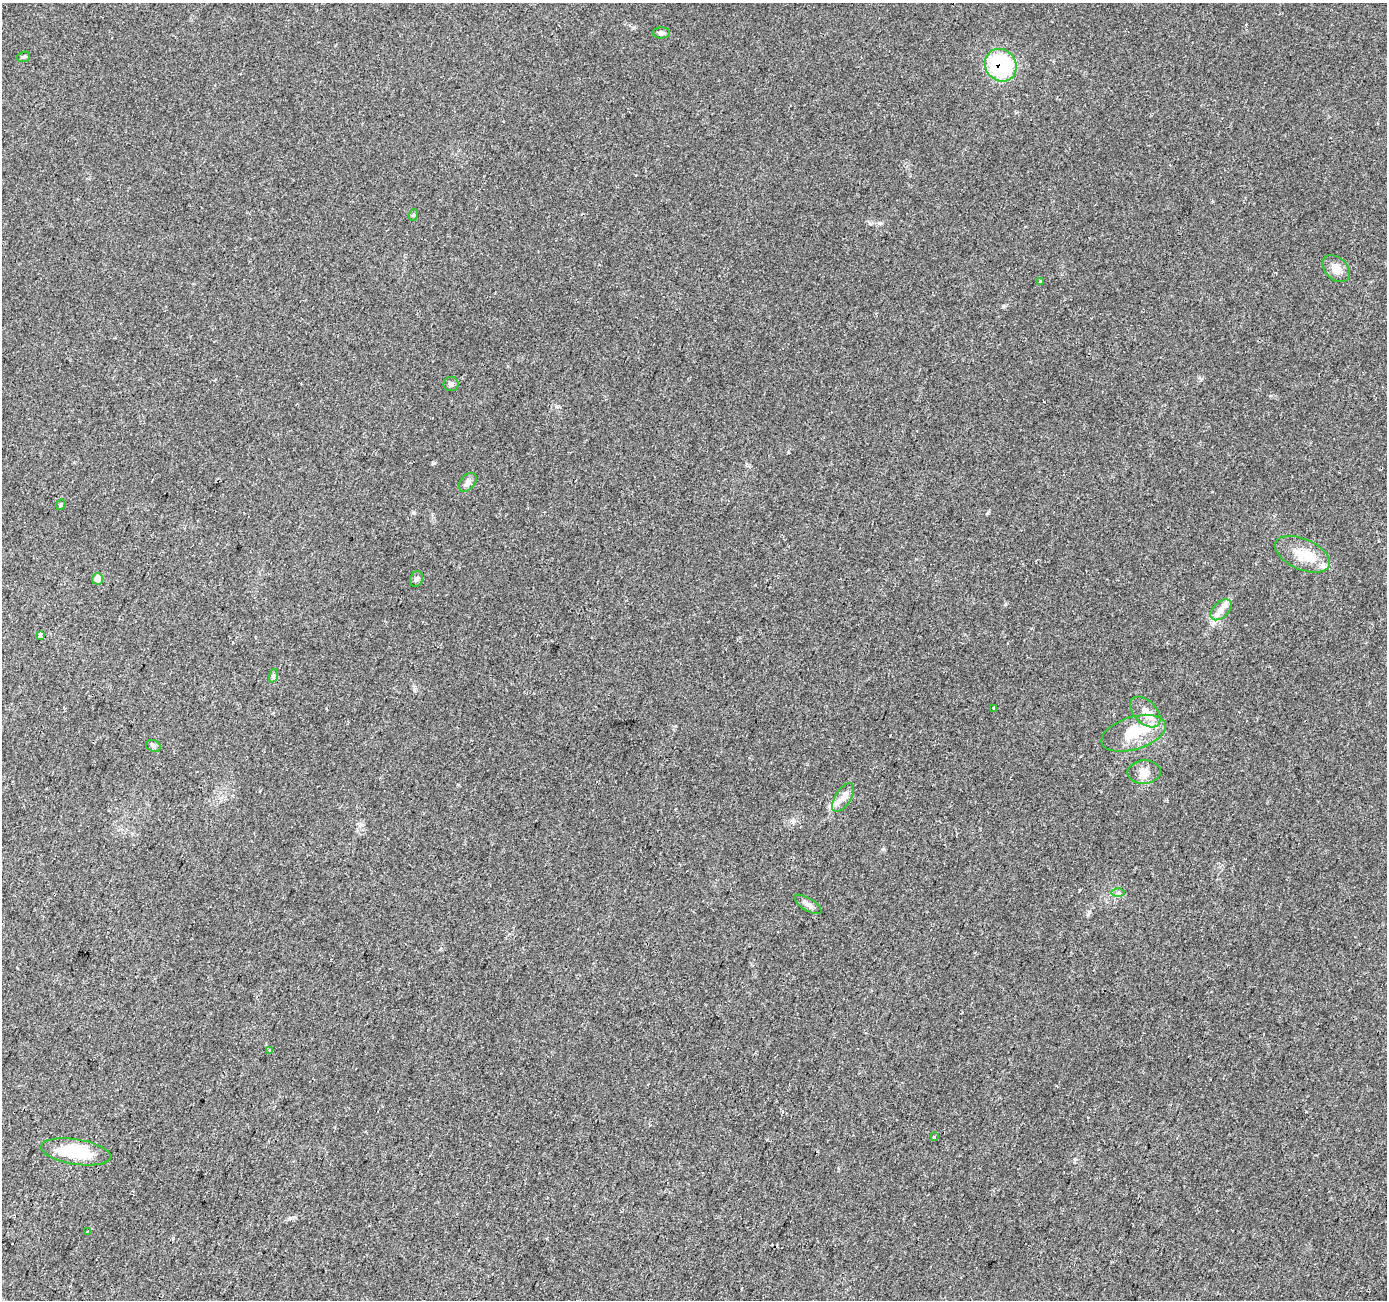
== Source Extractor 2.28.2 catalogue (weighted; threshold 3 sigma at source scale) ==
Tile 7 of 4 x 4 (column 3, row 2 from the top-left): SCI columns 2777-4161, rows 2879-4176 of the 5566 x 5698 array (HDU 1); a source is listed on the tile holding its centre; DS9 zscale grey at full resolution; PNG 1389 x 1302 px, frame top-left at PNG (2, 3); each listed source drawn as its Kron ellipse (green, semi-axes under 4 px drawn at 4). Shown black and unused: <1% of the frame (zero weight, under 2 of 3 exposures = <1% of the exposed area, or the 3 px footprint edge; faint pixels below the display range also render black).
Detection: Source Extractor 2.28.2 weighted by HDU 2 'WHT'; one run over the whole footprint, this tile lists its part. Background 0.0208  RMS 0.0034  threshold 0.0154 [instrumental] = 3 sigma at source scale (4.5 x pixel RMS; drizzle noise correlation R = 1.50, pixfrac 1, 0.0396/0.0396 arcsec/px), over >= 5 px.
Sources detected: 30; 3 inside a brighter listed object's ellipse — not listed separately; the other 27 listed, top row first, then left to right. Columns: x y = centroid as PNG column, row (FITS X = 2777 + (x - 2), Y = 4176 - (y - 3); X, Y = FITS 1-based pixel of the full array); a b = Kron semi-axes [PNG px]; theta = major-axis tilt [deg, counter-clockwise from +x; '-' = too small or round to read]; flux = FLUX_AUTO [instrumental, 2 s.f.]
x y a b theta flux
661 33 9 5 0 0.92
24 57 7 5 19 0.54
1001 65 17 15 -52 34
413 215 6 3 71 0.4
1336 269 15 11 -44 3.4
1040 281 3 2 - 0.35
451 384 7 7 - 1
468 482 11 7 51 1.3
61 505 5 4 - 0.45
1302 554 29 15 -24 8.4
97 579 5 5 - 2.9
416 579 8 6 67 0.96
1221 610 13 7 45 2.5
40 635 3 3 - 50
273 676 7 4 72 0.68
994 708 3 3 - 0.55
1145 712 18 11 -46 4.2
1134 733 33 16 17 11
153 746 8 5 -23 0.81
1144 772 16 12 2 3.2
843 797 16 8 58 2.6
1118 893 6 4 0 0.66
808 904 15 6 -32 1.6
270 1050 3 3 - 0.58
934 1137 3 3 - 0.58
76 1152 35 12 -9 16
88 1231 2 2 - 0.34
Overlapping masked pixels (flux is a lower limit): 1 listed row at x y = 1001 65
Unlisted compact peaks at least as high as the median listed source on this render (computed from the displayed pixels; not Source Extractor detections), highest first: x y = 434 463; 1089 912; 290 1218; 1075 1159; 414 513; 1003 306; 883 849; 879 223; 1005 604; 988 513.